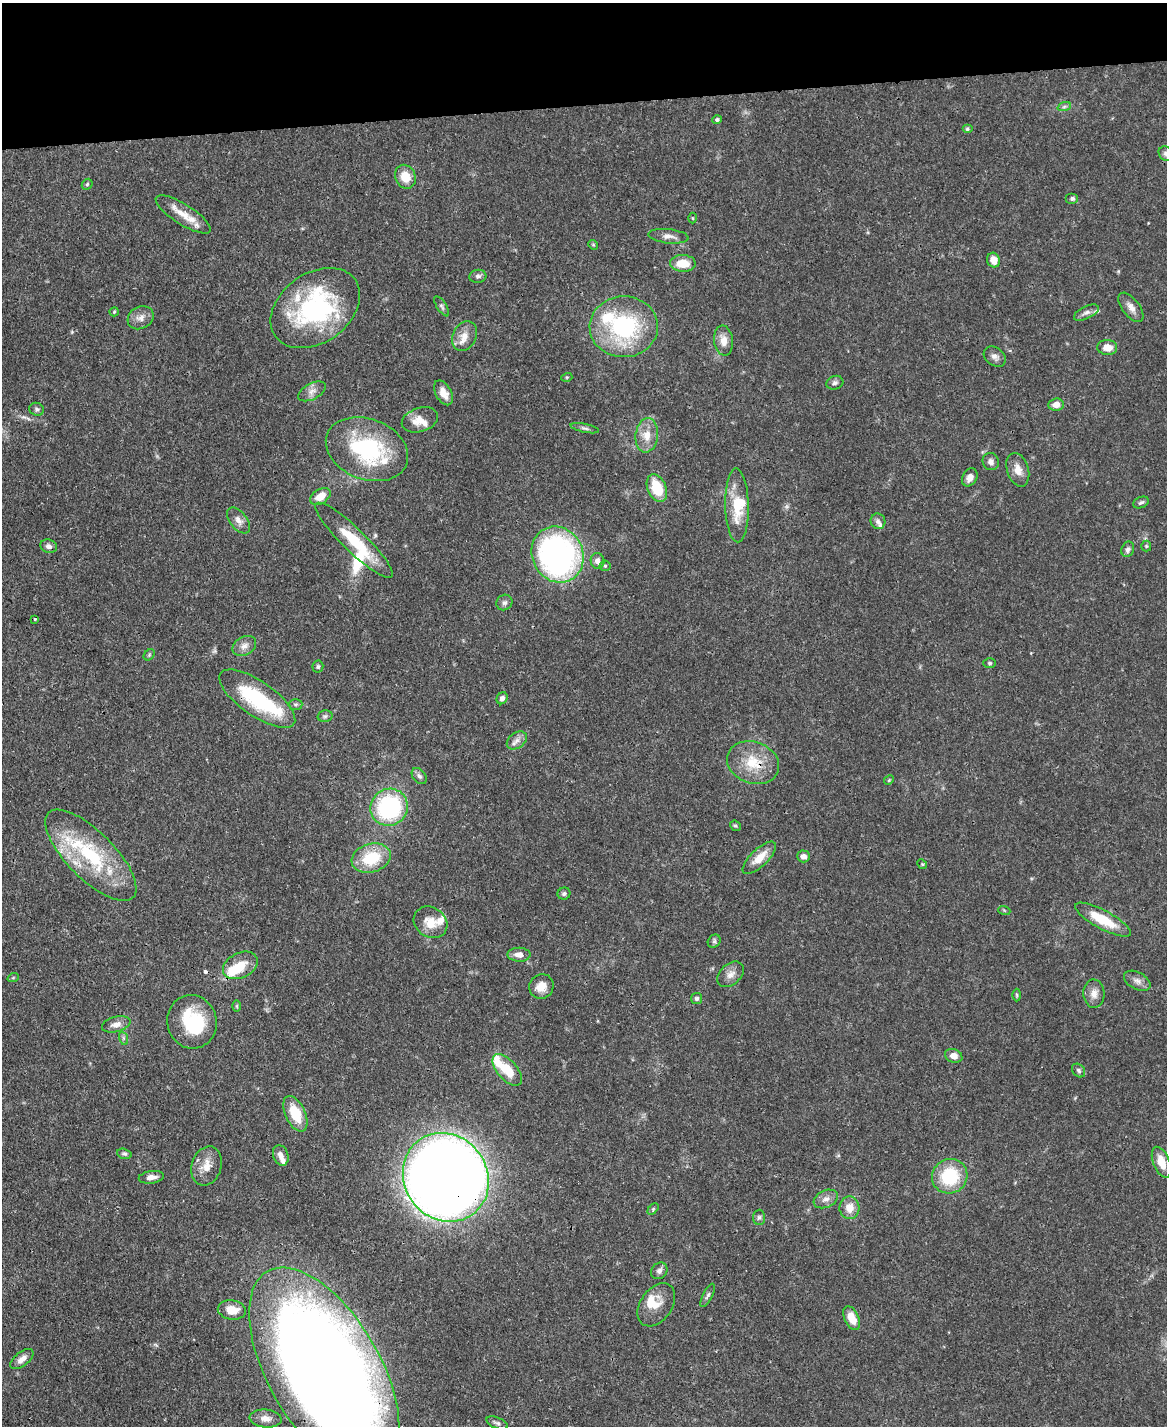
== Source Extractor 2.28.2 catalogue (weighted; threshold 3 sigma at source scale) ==
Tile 3 of 4 x 3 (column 3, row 1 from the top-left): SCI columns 2333-3497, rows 3089-4512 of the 4665 x 4644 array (HDU 1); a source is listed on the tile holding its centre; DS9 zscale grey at full resolution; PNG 1169 x 1428 px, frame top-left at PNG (2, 3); each listed source drawn as its Kron ellipse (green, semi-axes under 4 px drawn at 4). Shown black and unused: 7% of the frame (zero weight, under 3 of 4 exposures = <1% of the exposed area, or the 3 px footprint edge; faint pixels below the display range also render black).
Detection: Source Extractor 2.28.2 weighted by HDU 2 'WHT'; one run over the whole footprint, this tile lists its part. Background 0.0671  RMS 0.0034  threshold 0.0151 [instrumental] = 3 sigma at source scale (4.5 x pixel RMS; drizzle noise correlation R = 1.50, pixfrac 1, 0.05/0.05 arcsec/px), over >= 5 px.
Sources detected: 134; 4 inside a brighter object's white glare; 1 cosmic-ray / hot-pixel residue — neither listed nor drawn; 15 inside a brighter listed object's ellipse — not listed separately; the other 114 listed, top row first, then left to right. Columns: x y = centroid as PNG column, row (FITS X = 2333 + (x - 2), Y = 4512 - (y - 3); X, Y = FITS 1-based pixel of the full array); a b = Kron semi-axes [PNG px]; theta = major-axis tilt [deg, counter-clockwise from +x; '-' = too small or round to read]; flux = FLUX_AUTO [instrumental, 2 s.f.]
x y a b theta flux
1064 107 7 4 19 0.77
717 120 5 4 - 0.7
967 129 5 4 - 0.55
1166 154 8 6 -44 1.1
405 177 12 10 -66 5.4
87 184 6 4 46 0.5
1072 198 6 5 - 0.81
183 214 32 10 -32 5.6
693 218 5 3 - 0.33
669 236 20 7 -6 2.2
593 245 5 4 - 0.42
994 260 7 6 - 3.6
683 263 13 8 -2 5.8
478 276 8 6 8 1.1
442 306 11 5 -58 0.83
1131 307 17 8 -52 2.5
315 308 49 35 36 53
114 312 5 4 - 0.44
1086 313 13 6 25 1.5
141 318 13 11 28 2.6
624 327 34 30 2 38
465 336 15 11 63 3.9
724 341 15 9 -84 3.4
1107 347 10 7 -4 3.4
995 357 12 8 -37 1.7
567 377 5 3 - 0.34
835 383 8 6 18 0.97
312 391 15 8 27 2.1
443 393 13 8 -61 3.4
1056 405 7 6 - 2.8
36 409 7 6 - 0.77
420 420 19 12 17 4.4
585 428 14 3 -12 0.91
647 435 17 11 83 4.7
367 449 42 30 -21 35
991 462 9 8 - 1.5
1018 470 17 11 -72 3.5
970 477 9 7 60 2.1
657 488 14 9 -68 11
320 496 11 7 33 4.3
1141 502 8 5 25 0.9
737 505 37 12 -89 11
238 520 15 8 -51 2.4
878 521 8 7 - 1.3
354 540 52 11 -44 15
49 546 8 6 -18 1.2
1146 546 5 5 - 0.48
1128 549 8 6 69 1.1
558 555 29 25 -62 94
597 561 8 6 -73 1.8
605 566 5 5 - 0.59
504 602 8 7 - 1.1
35 619 4 4 - 0.34
244 646 12 9 29 2.2
149 655 6 5 - 0.51
990 663 6 5 - 0.57
318 667 6 5 - 0.68
502 698 6 5 - 1.3
257 699 44 17 -35 28
296 704 7 5 0 0.75
325 716 7 5 13 0.82
517 740 11 7 37 1.8
753 763 27 20 -21 11
419 776 9 6 -52 1.2
889 780 5 4 - 0.38
389 807 19 18 - 40
735 826 6 5 - 0.55
91 855 60 23 -45 34
803 856 6 6 - 1.5
371 858 20 14 17 14
759 858 21 8 44 5.2
922 864 5 4 - 0.41
564 894 6 6 - 0.75
1004 910 6 4 -19 0.43
1103 920 31 9 -28 11
430 922 18 14 -34 5.8
714 941 7 6 - 0.75
519 955 11 7 -1 2.6
240 965 18 12 27 5.9
731 974 15 10 42 2.7
13 978 6 3 19 0.31
1137 981 14 8 -29 2
541 986 12 12 - 3.8
1094 994 14 10 -87 2.8
1017 995 6 4 -88 0.46
697 998 5 5 - 0.83
237 1006 6 4 -90 0.4
192 1022 27 24 -78 18
116 1024 14 7 15 2.6
123 1038 7 4 -72 0.66
954 1056 9 6 -22 2.3
507 1070 19 9 -48 8.5
1079 1070 7 6 - 0.82
295 1114 19 10 -65 9.8
124 1154 7 5 -14 0.66
281 1155 10 7 -70 2.1
1161 1162 16 8 -69 5.3
206 1166 20 14 73 4.9
950 1176 18 17 - 18
151 1177 12 6 8 2.2
446 1177 46 41 -54 630
826 1199 13 8 25 2.1
849 1208 11 10 - 4.2
653 1209 7 4 47 0.48
759 1217 7 6 - 0.89
659 1271 9 7 49 1.4
708 1295 13 4 63 0.97
656 1305 24 16 55 5.4
232 1310 14 9 -9 4.6
852 1318 13 7 -64 5.1
22 1359 14 7 39 2.2
324 1371 115 56 -60 780
266 1418 16 9 -5 2.6
497 1423 11 5 -23 0.97
Overlapping masked pixels (flux is a lower limit): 4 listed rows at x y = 257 699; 753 763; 446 1177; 324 1371
Isophote crosses this tile's border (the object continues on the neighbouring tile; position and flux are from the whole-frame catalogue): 2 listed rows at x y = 1166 154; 324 1371